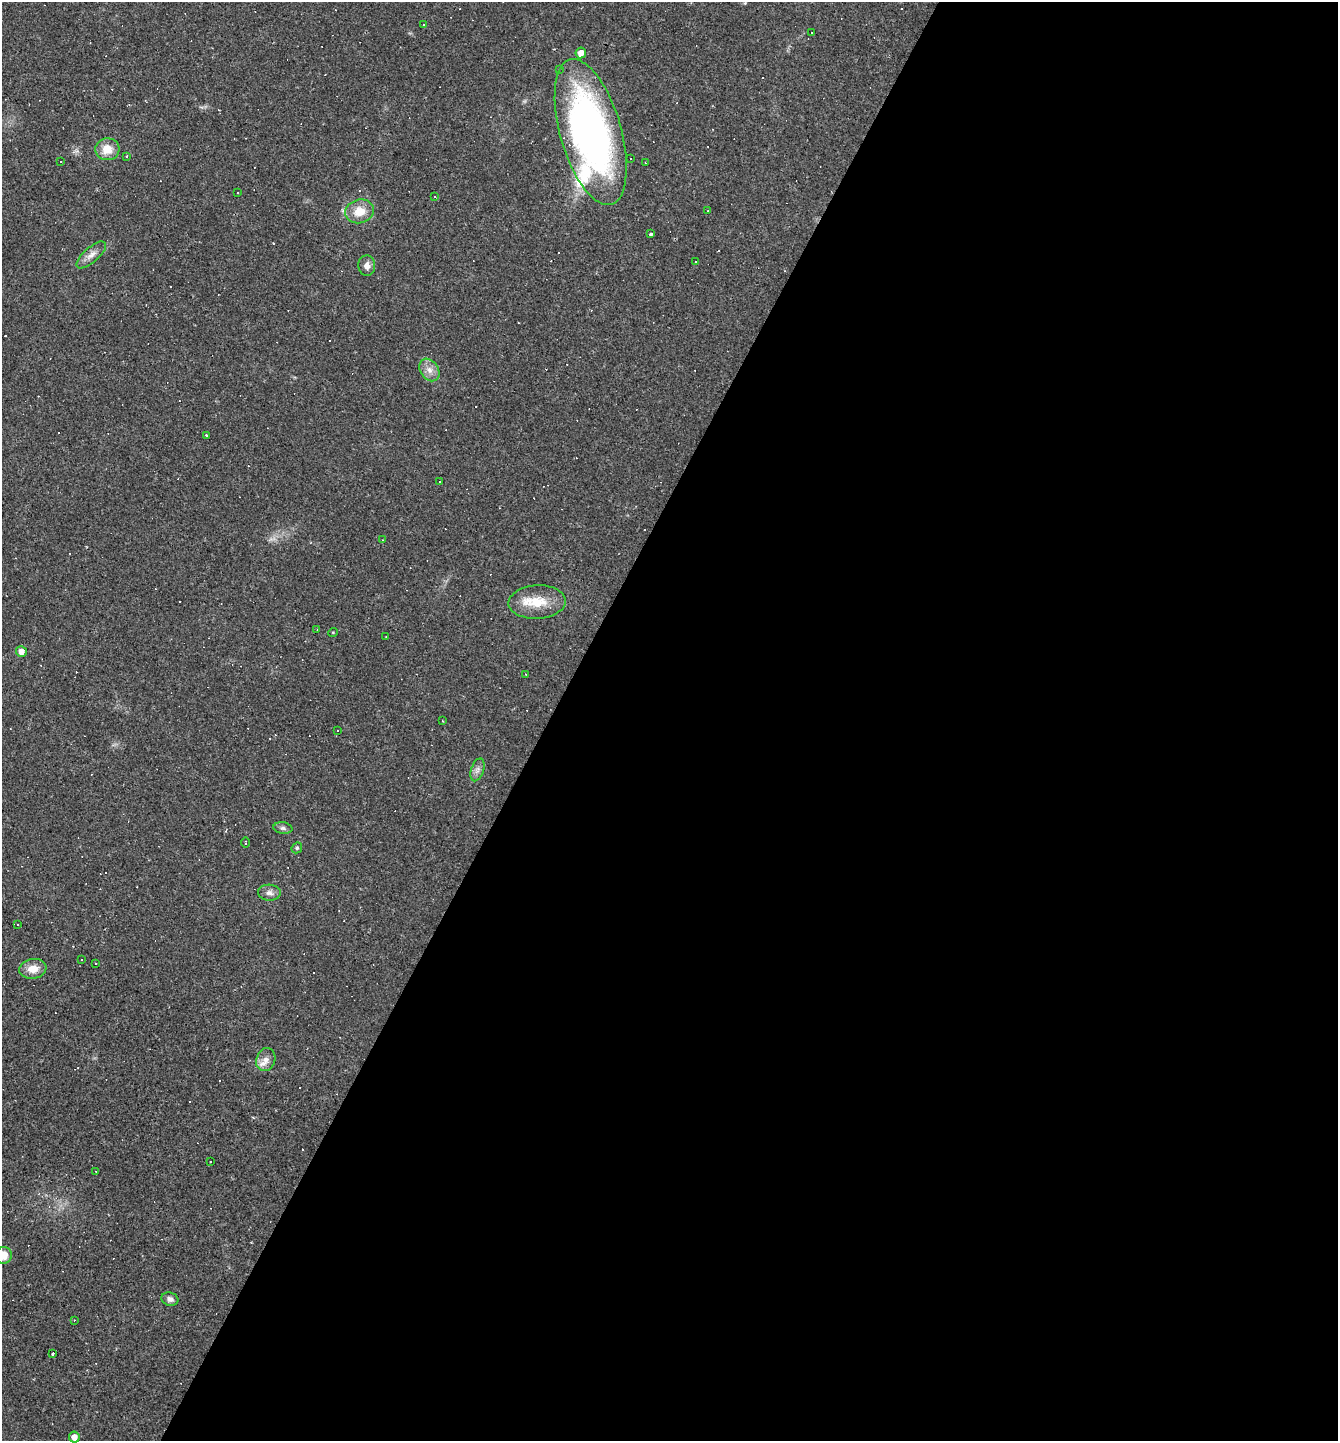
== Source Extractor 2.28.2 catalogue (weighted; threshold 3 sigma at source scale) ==
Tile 12 of 4 x 4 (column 4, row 3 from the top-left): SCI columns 4290-5625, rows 1441-2879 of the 5767 x 5758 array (HDU 1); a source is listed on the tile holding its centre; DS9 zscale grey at full resolution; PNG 1340 x 1443 px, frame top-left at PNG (2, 2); each listed source drawn as its Kron ellipse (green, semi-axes under 4 px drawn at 4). Shown black and unused: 59% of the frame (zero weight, under 2 of 3 exposures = <1% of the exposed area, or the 3 px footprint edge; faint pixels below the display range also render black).
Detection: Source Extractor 2.28.2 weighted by HDU 2 'WHT'; one run over the whole footprint, this tile lists its part. Background 0.0302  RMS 0.004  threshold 0.018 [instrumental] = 3 sigma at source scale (4.5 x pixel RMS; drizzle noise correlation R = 1.50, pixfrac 1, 0.05/0.05 arcsec/px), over >= 5 px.
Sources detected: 95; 47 cosmic-ray / hot-pixel residue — neither listed nor drawn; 1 inside a brighter listed object's ellipse — not listed separately; the other 47 listed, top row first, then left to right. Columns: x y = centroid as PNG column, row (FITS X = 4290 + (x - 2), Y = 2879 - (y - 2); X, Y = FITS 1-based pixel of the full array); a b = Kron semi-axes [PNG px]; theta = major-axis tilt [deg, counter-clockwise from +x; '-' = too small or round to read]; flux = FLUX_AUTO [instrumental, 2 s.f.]
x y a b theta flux
424 25 3 3 - 1.1
811 32 3 2 - 0.47
581 53 5 5 - 3.3
559 69 4 3 - 0.46
591 132 75 30 -74 170
107 149 12 11 - 6.2
127 156 3 3 - 0.91
630 159 3 2 - 0.51
60 162 2 2 - 0.34
645 163 3 2 - 0.48
237 192 3 2 - 0.66
435 197 3 3 - 3
359 211 14 11 15 6.6
708 211 2 2 - 0.36
650 234 3 3 - 0.74
91 255 18 7 41 3
695 261 3 2 - 0.46
367 266 10 8 -87 2.2
429 370 12 9 -56 3.2
207 435 3 3 - 6.7
439 482 3 3 - 1.4
383 540 3 2 - 0.34
537 602 28 16 3 11
317 629 3 2 - 0.23
333 632 5 3 - 0.33
386 637 3 2 - 0.26
21 651 5 5 - 2.8
526 674 3 2 - 0.47
442 721 2 2 - 0.35
337 731 3 2 - 0.39
477 770 12 6 72 1.7
283 828 9 5 -8 1.1
245 843 5 2 - 0.34
297 848 6 5 - 0.64
269 893 11 8 -4 1.9
18 925 3 2 - 0.48
82 960 3 3 - 3.1
96 964 2 2 - 0.31
33 969 13 10 9 5
266 1059 12 9 70 3
210 1161 2 2 - 0.26
96 1171 2 2 - 0.35
4 1255 8 8 - 4.1
170 1299 8 6 -16 1.7
74 1320 3 3 - 0.3
53 1353 3 3 - 2.3
74 1437 5 5 - 2.8
Isophote crosses this tile's border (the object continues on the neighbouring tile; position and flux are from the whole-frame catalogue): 1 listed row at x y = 4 1255
Unlisted compact peaks at least as high as the median listed source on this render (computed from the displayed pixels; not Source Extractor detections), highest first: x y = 77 151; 410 33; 201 107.